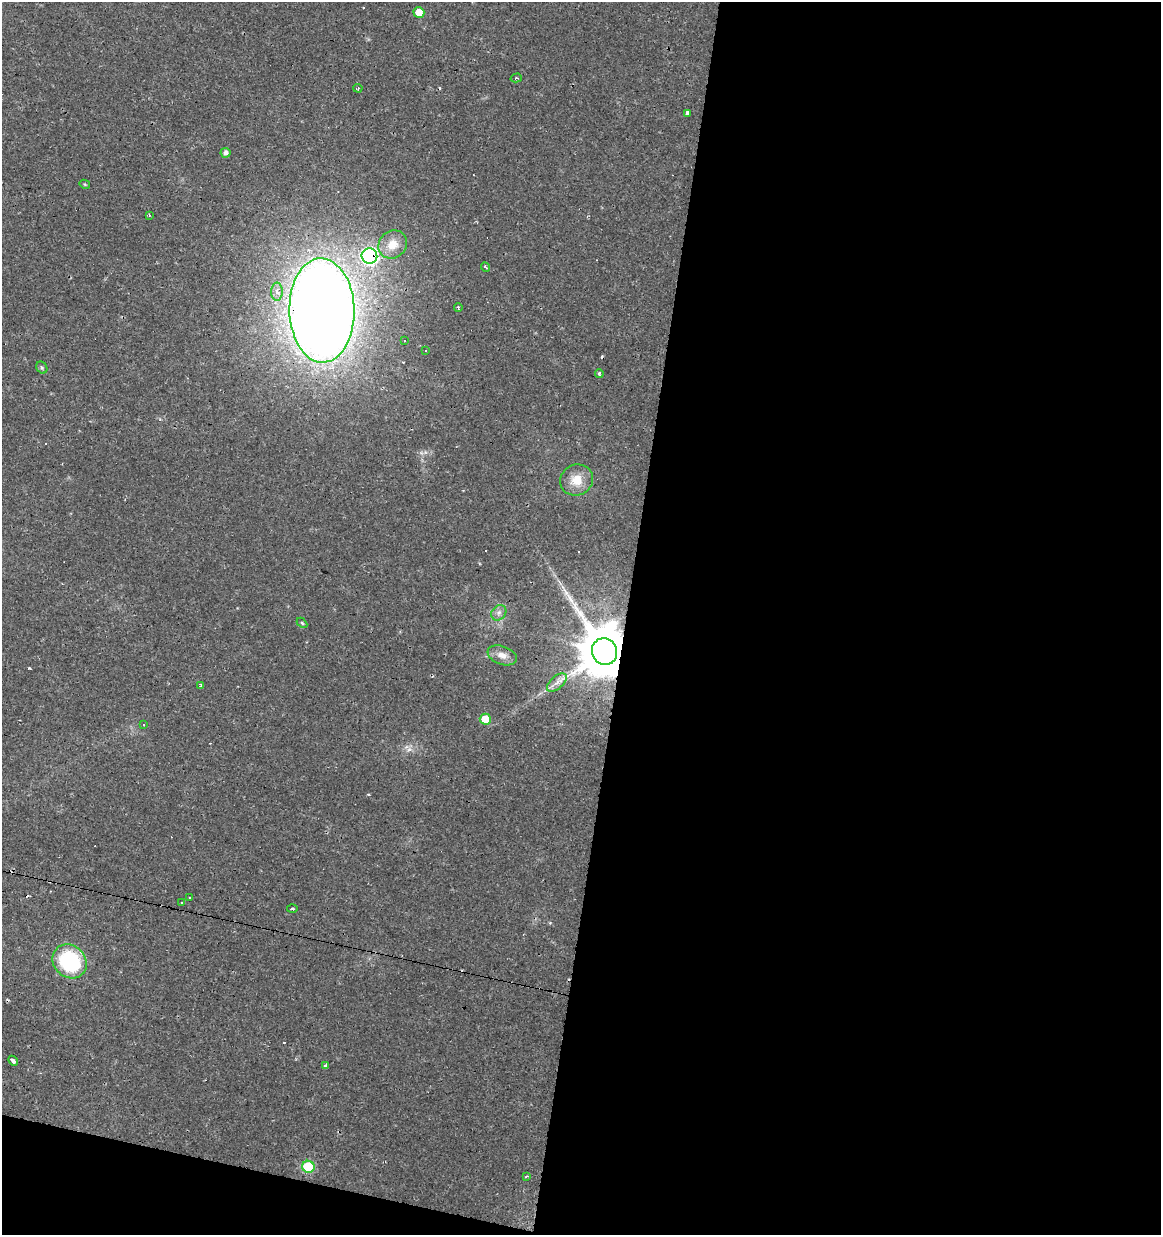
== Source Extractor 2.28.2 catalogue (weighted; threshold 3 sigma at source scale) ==
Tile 16 of 4 x 4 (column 4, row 4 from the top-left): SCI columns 3762-4920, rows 1-1233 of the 5143 x 4939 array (HDU 1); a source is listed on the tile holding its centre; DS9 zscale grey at full resolution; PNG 1163 x 1237 px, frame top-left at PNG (2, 2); each listed source drawn as its Kron ellipse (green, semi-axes under 4 px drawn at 4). Shown black and unused: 48% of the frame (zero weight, under 2 of 3 exposures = <1% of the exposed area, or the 3 px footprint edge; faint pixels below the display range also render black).
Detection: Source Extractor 2.28.2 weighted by HDU 2 'WHT'; one run over the whole footprint, this tile lists its part. Background 0.0131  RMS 0.0031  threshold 0.0138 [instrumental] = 3 sigma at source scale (4.5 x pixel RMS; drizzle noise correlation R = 1.50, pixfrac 1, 0.0396/0.0396 arcsec/px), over >= 5 px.
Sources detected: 47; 13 cosmic-ray / hot-pixel residue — neither listed nor drawn; the other 34 listed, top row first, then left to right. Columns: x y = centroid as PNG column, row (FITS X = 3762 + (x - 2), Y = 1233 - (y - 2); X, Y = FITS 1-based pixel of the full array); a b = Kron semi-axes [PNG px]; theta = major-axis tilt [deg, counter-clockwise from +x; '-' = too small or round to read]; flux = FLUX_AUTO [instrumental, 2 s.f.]
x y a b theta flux
419 12 5 5 - 3.5
516 78 6 4 17 0.48
358 88 4 3 - 0.35
687 113 4 3 - 6.8
226 153 5 5 - 1.3
85 184 5 4 - 0.34
149 215 3 3 - 0.3
393 244 15 13 43 4.9
369 256 8 7 - 78
485 267 4 3 - 0.64
277 292 9 6 90 1.9
458 307 4 2 - 0.33
322 310 52 32 -88 690
404 340 3 3 - 0.4
425 351 3 2 - 0.32
42 368 6 5 - 0.56
599 374 4 3 - 0.97
577 480 17 15 26 5.6
499 613 8 6 46 1.1
302 623 6 3 -45 0.39
604 652 13 12 - 2100
502 655 15 9 -21 2.6
557 682 12 6 41 1.8
201 685 4 3 - 0.38
485 719 5 5 - 9.1
143 725 3 2 - 0.43
190 898 3 2 - 0.41
182 902 3 3 - 1.3
292 909 5 3 - 0.44
70 961 18 15 -42 28
13 1061 5 3 - 2.9
325 1066 4 3 - 1
308 1167 6 6 - 20
526 1176 4 3 - 0.71
Overlapping masked pixels (flux is a lower limit): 3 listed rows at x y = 369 256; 322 310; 604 652
Unlisted compact peaks at least as high as the median listed source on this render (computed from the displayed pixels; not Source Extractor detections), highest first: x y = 29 668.